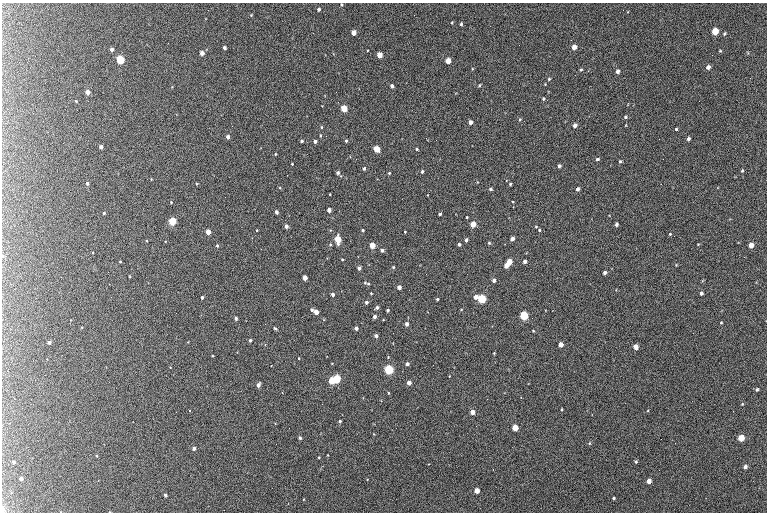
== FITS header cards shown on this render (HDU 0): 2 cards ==
NAXIS1  =                  765 /fastest changing axis
NAXIS2  =                  510 /next to fastest changing axis

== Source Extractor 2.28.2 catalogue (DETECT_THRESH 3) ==
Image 765 x 510 px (HDU 0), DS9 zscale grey, 1 PNG px = 1 image px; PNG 769 x 514 px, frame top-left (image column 1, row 510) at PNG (2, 3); no overlay
Background 147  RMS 8.8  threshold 26.5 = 3 sigma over >= 5 px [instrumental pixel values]
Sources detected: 157; all 157 listed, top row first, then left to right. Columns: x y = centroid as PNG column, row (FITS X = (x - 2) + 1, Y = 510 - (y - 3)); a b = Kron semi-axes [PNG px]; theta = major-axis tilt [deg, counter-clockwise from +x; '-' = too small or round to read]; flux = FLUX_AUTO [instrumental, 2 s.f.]
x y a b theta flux
341 5 4 3 - 590
319 9 3 3 - 1100
251 15 4 4 - 420
452 22 4 2 - 450
461 24 3 3 - 730
715 31 5 4 - 14000
313 33 2 2 - 280
353 33 4 4 - 4600
724 33 5 4 - 770
168 43 2 2 - 320
574 47 4 4 - 4800
224 48 4 3 - 1400
112 50 4 3 - 1700
720 51 4 3 - 550
202 53 4 4 - 3200
379 55 4 4 - 8700
120 60 5 4 - 38000
448 61 4 4 - 6700
708 67 4 4 - 2300
581 70 4 3 - 690
617 71 4 4 - 1900
549 79 4 3 - 650
480 85 4 3 - 530
392 86 3 3 - 1500
87 92 4 4 - 4000
543 99 3 3 - 710
76 101 3 2 - 400
344 108 4 4 - 15000
625 117 4 3 - 790
520 119 4 3 - 460
470 122 4 3 - 2800
575 125 4 3 - 2600
232 126 2 2 - 250
321 127 4 3 - 530
676 129 3 3 - 590
320 136 4 3 - 650
228 137 4 3 - 1900
426 138 3 2 - 450
659 139 2 2 - 340
688 139 4 3 - 1400
302 141 4 3 - 840
315 141 4 3 - 1700
346 141 4 3 - 850
101 147 3 3 - 1500
377 149 4 4 - 13000
416 149 4 3 - 740
275 154 3 2 - 530
356 159 2 2 - 260
597 159 4 3 - 1100
663 159 2 2 - 260
620 161 3 3 - 730
292 164 2 2 - 460
559 166 3 3 - 1300
364 168 3 3 - 1300
422 171 4 3 - 970
742 171 4 3 - 620
338 173 4 4 - 1200
389 173 3 3 - 560
287 175 3 2 - 490
87 183 4 3 - 870
510 184 3 3 - 740
491 189 4 3 - 980
577 189 4 3 - 1700
330 194 3 2 - 400
171 202 3 3 - 340
329 210 4 3 - 3500
276 212 4 3 - 1500
104 213 3 3 - 690
440 214 3 3 - 1100
467 217 2 2 - 490
172 221 4 4 - 25000
473 224 4 4 - 10000
616 224 3 3 - 1300
286 226 3 3 - 2200
536 227 3 3 - 500
257 230 3 2 - 350
363 230 3 3 - 750
539 230 3 3 - 640
208 232 4 4 - 6500
405 232 2 2 - 460
670 234 4 4 - 570
338 239 5 4 - 16000
512 239 4 3 - 3000
466 240 3 3 - 1500
489 243 3 3 - 650
330 244 4 4 - 640
459 244 3 3 - 1100
372 245 4 4 - 9700
751 245 4 4 - 4800
217 246 4 3 - 710
382 250 3 3 - 1600
342 259 3 2 - 510
120 262 4 3 - 400
509 262 4 4 - 9500
525 262 3 3 - 2400
506 265 4 3 - 6400
393 267 3 3 - 580
359 268 4 3 - 2000
604 273 3 3 - 1600
305 278 4 3 - 5700
494 280 3 3 - 2600
367 283 7 3 -18 990
399 287 4 3 - 3600
701 293 3 3 - 1300
333 294 4 3 - 1900
202 297 3 3 - 1200
475 297 4 4 - 3700
437 299 3 3 - 830
481 299 4 4 - 45000
366 302 4 3 - 1300
377 308 4 3 - 1300
312 310 4 3 - 940
387 310 3 3 - 1100
316 312 4 4 - 5800
524 315 4 4 - 44000
374 316 3 3 - 2000
236 318 3 3 - 1300
721 322 3 2 - 440
407 324 4 3 - 2500
275 328 4 3 - 770
356 328 4 3 - 2000
533 331 2 2 - 480
376 336 3 3 - 1800
250 340 3 3 - 1200
49 342 3 3 - 1300
561 344 4 4 - 5600
635 347 4 4 - 4500
494 353 2 2 - 400
388 357 3 3 - 420
299 358 3 2 - 400
407 364 4 3 - 1300
389 369 4 4 - 67000
336 379 4 4 - 32000
331 381 4 4 - 13000
409 383 4 3 - 3700
258 385 4 3 - 3000
757 389 5 4 - 760
388 393 3 3 - 520
562 409 3 2 - 590
472 412 4 3 - 4600
340 421 3 3 - 950
515 428 4 4 - 14000
300 438 3 3 - 1000
741 438 4 4 - 12000
590 443 5 3 - 520
194 448 4 3 - 1900
319 457 3 2 - 420
14 462 3 3 - 950
636 462 3 3 - 780
745 467 5 4 - 2100
493 469 3 2 - 940
21 478 3 3 - 1700
649 481 4 4 - 5100
477 490 4 4 - 8400
165 495 3 3 - 1400
614 498 3 3 - 810
3 510 11 5 -87 1500
At the frame edge (FLAGS 8, measured only in part): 2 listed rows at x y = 341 5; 3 510

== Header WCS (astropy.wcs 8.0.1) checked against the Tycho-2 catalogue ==
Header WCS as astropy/WCSLIB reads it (CRVAL/CRPIX/CD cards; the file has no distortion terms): RA---TAN/DEC--TAN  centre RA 01:46:25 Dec +61:13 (26.60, +61.21 deg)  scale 1.49 arcsec/px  FOV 19.0' x 12.7'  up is +179 deg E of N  parity flipped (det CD > 0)
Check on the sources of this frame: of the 60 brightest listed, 47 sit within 2.1 arcsec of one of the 59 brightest Tycho-2 stars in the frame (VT <= 12.89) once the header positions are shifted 0.19 arcsec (0.19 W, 0.03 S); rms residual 0.69 arcsec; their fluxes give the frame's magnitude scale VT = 20.58 - 2.5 log10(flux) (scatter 0.09 mag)
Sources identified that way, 48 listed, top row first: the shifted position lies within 2.1 arcsec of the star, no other Tycho-2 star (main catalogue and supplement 1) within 4.2 arcsec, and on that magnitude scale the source's flux lands within +1.5 / -3 mag of the star's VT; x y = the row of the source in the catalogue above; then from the Tycho-2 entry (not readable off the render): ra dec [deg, ICRS J2000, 3 dp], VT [Tycho-2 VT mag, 2 dp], TYC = Tycho-2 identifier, HIP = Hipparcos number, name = IAU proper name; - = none
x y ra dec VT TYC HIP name
715 31 26.325 +61.116 10.09 4032-1619-1 - -
353 33 26.635 +61.119 11.41 4032-2650-1 - -
574 47 26.445 +61.124 11.30 4032-1689-1 - -
224 48 26.744 +61.127 12.89 4032-2113-1 - -
202 53 26.764 +61.129 11.85 4032-1709-1 - -
379 55 26.612 +61.128 10.62 4032-1751-1 - -
120 60 26.834 +61.132 9.18 4032-3020-1 8325 -
448 61 26.553 +61.130 10.93 4032-1661-1 - -
87 92 26.862 +61.146 11.44 4032-2778-1 - -
344 108 26.642 +61.151 10.08 4032-2415-1 - -
470 122 26.533 +61.155 12.62 4032-2478-1 - -
575 125 26.444 +61.156 12.68 4032-3047-1 - -
377 149 26.613 +61.167 10.35 4032-2171-1 - -
329 210 26.653 +61.193 11.74 4032-2359-1 - -
172 221 26.787 +61.198 9.65 4032-1477-1 8305 -
473 224 26.529 +61.198 10.56 4032-2137-1 - -
286 226 26.689 +61.200 12.59 4032-2479-1 - -
208 232 26.756 +61.203 11.03 4032-2516-1 - -
338 239 26.645 +61.205 10.21 4032-1089-1 - -
512 239 26.495 +61.203 11.81 4032-1213-1 - -
372 245 26.615 +61.207 10.76 4032-1965-1 - -
751 245 26.290 +61.204 11.64 4032-2043-1 - -
509 262 26.497 +61.213 10.59 4032-1893-1 - -
525 262 26.484 +61.213 11.55 4032-2367-1 - -
506 265 26.500 +61.214 10.98 4032-1893-2 - -
604 273 26.415 +61.216 12.28 4032-1659-1 - -
305 278 26.673 +61.221 10.99 4032-1437-1 - -
399 287 26.591 +61.224 11.47 4032-2812-1 - -
333 294 26.648 +61.228 11.81 4032-1819-1 - -
475 297 26.526 +61.228 11.20 4032-3101-1 8239 -
481 299 26.520 +61.228 9.04 4032-2269-1 8239 -
316 312 26.663 +61.235 11.10 4032-2259-1 - -
524 315 26.484 +61.235 9.05 4032-1601-1 - -
376 336 26.610 +61.244 10.95 4032-1633-1 - -
561 344 26.452 +61.247 11.23 4032-2581-1 - -
635 347 26.387 +61.247 11.87 4032-2955-1 - -
389 369 26.599 +61.258 8.60 4032-2615-1 8260 -
336 379 26.644 +61.262 9.35 4032-3013-1 - -
331 381 26.648 +61.263 10.38 4032-3099-1 - -
409 383 26.582 +61.264 11.79 4032-1531-1 - -
258 385 26.711 +61.266 11.79 4032-2907-1 - -
472 412 26.526 +61.275 11.34 4032-1925-1 - -
515 428 26.489 +61.281 10.27 4032-2021-1 - -
741 438 26.295 +61.283 10.27 4032-2518-1 - -
745 467 26.291 +61.295 12.54 4032-1881-1 - -
21 478 26.914 +61.306 12.51 4032-2601-1 - -
649 481 26.373 +61.302 11.38 4032-989-1 - -
477 490 26.521 +61.308 10.86 4032-2811-1 - -